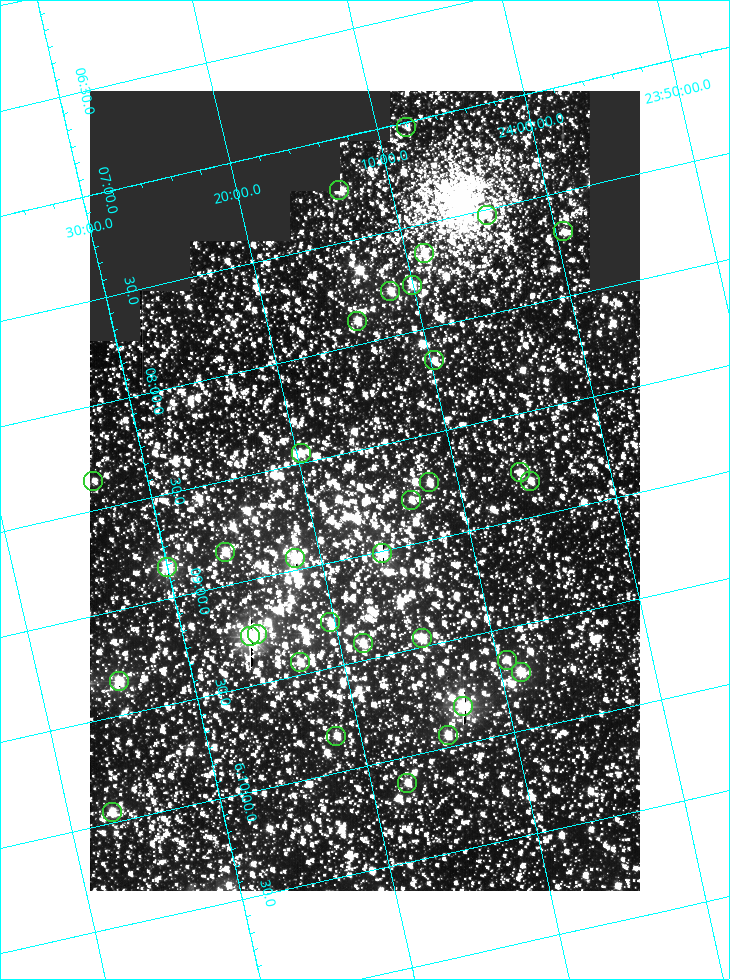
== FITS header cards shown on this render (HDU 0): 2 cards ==
NAXIS1  =                  550
NAXIS2  =                  800

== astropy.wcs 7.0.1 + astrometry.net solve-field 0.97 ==
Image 550 x 800 px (HDU 0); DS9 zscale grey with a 90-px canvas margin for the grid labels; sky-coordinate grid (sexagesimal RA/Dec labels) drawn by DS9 from the SOLVED WCS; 33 Tycho-2 reference stars matched to detected sources circled (green)
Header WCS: RA---TAN/DEC--TAN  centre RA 06:08:42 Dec +24:16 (92.17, +24.27 deg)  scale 3.98 arcsec/px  FOV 36.4' x 53.0'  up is -103 deg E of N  parity normal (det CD < 0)
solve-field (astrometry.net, Tycho-2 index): VERIFIED the header's WCS against the Tycho-2 star catalogue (verified at 3 index scales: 18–32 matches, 0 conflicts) and refined it, rather than solving blind
Solved WCS: RA---TAN-SIP/DEC--TAN-SIP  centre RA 06:08:42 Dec +24:16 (92.17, +24.27 deg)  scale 3.98 arcsec/px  FOV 36.4' x 53.0'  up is -103 deg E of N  parity normal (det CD < 0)
The solver's refit moves the header's centre by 0.17 arcsec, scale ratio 1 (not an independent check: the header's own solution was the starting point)
Tycho-2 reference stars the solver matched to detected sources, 33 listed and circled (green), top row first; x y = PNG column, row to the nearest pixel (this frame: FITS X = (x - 90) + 1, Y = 800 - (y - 91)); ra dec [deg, ICRS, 3 dp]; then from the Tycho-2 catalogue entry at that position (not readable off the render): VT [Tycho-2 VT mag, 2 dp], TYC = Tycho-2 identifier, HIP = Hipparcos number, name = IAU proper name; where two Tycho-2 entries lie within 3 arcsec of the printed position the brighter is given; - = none
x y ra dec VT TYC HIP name
406 127 91.756 +24.135 11.55 1864-383-1 - -
339 190 91.813 +24.222 9.50 1864-951-1 - -
487 215 91.882 +24.069 10.67 1864-1197-1 - -
563 231 91.922 +23.991 11.04 1864-773-1 - -
424 253 91.910 +24.147 9.81 1864-677-1 - -
412 285 91.945 +24.168 9.83 1864-545-1 - -
390 291 91.946 +24.193 9.49 1864-879-1 - -
357 321 91.972 +24.235 9.87 1864-607-1 - -
434 360 92.040 +24.163 9.97 1864-387-1 - -
301 453 92.113 +24.329 10.09 1877-692-1 - -
520 472 92.195 +24.097 9.91 1877-1306-1 - -
93 481 92.090 +24.558 11.22 1868-1493-1 - -
530 481 92.208 +24.088 10.02 1877-898-1 - -
429 482 92.182 +24.197 9.90 1877-42-1 - -
411 500 92.198 +24.221 10.14 1877-234-1 - -
225 552 92.210 +24.434 9.33 1881-345-1 - -
382 553 92.254 +24.266 8.73 1877-224-1 - -
295 558 92.236 +24.360 8.19 1877-300-1 29148 -
167 567 92.212 +24.501 8.67 1881-93-1 - -
330 622 92.321 +24.338 9.42 1877-884-1 - -
257 634 92.315 +24.419 9.14 1881-15-1 - -
250 636 92.316 +24.428 7.55 1881-1595-1 - -
422 638 92.364 +24.244 8.80 1877-1589-1 - -
363 643 92.355 +24.308 9.21 1877-702-1 - -
507 660 92.412 +24.157 10.23 1877-766-1 - -
300 662 92.360 +24.380 9.69 1881-496-1 - -
521 672 92.431 +24.145 8.75 1877-16-1 - -
119 681 92.334 +24.580 8.60 1881-81-1 - -
463 706 92.456 +24.215 7.57 1877-1484-1 - -
448 735 92.485 +24.239 9.49 1877-1276-1 - -
336 736 92.457 +24.359 9.75 1877-1432-1 - -
407 783 92.531 +24.294 10.40 1877-334-1 - -
112 812 92.487 +24.619 9.38 1881-1542-1 - -